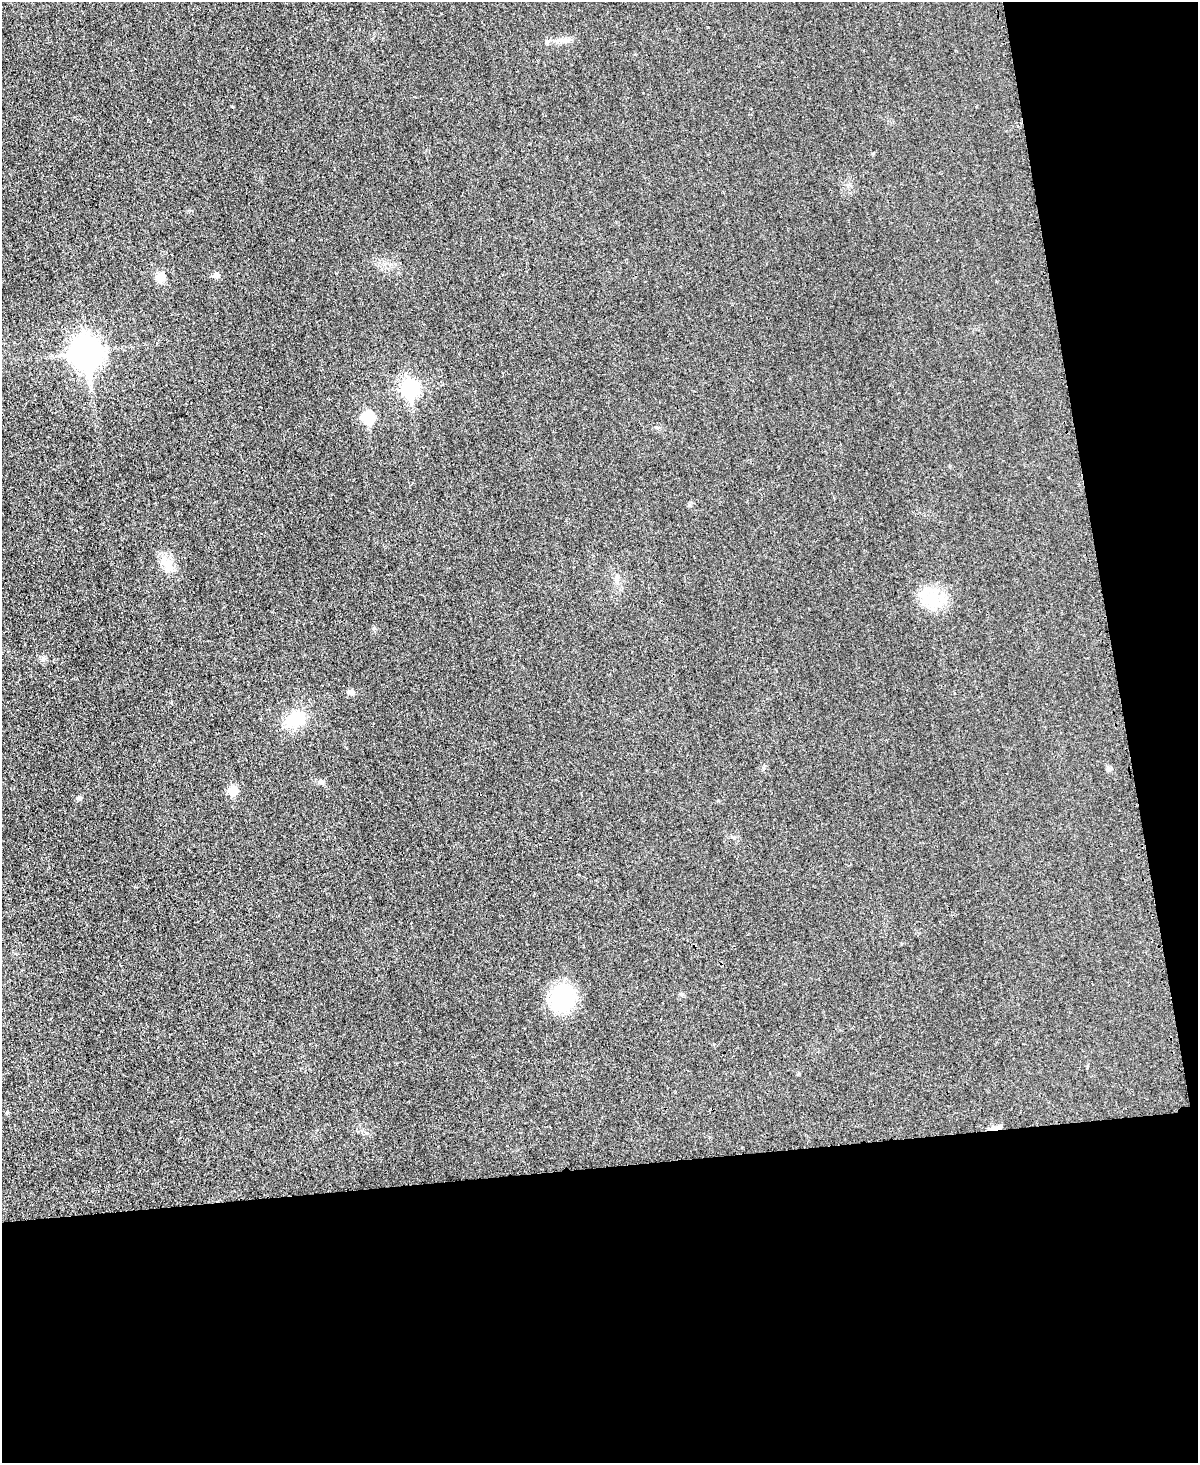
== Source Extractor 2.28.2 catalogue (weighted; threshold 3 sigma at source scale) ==
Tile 12 of 4 x 3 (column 4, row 3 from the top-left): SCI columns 3606-4801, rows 255-1715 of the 4803 x 4779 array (HDU 1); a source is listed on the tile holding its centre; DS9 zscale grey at full resolution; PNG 1200 x 1465 px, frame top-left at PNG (2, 2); no overlay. Shown black and unused: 27% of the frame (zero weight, under 3 of 4 exposures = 1% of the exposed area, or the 3 px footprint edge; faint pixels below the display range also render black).
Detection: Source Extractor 2.28.2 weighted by HDU 2 'WHT'; one run over the whole footprint, this tile lists its part. Background 0.0344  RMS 0.0066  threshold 0.0296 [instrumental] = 3 sigma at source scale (4.5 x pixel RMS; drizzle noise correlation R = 1.50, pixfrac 1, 0.05/0.05 arcsec/px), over >= 5 px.
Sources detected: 17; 1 cosmic-ray / hot-pixel residue — not listed; the other 16 listed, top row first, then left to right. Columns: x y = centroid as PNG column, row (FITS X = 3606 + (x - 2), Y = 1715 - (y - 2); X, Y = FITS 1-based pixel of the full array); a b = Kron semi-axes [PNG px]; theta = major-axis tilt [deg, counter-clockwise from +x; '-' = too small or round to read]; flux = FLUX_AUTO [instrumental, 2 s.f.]
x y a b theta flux
563 40 9 4 9 2.7
216 275 6 6 - 3.8
161 277 12 10 74 5.6
87 353 12 10 -81 790
410 389 8 7 - 170
368 418 7 6 - 41
168 564 15 14 - 8.2
617 578 8 5 -80 1.9
931 600 20 19 - 19
43 659 6 6 - 1.5
351 692 8 7 - 2
296 719 23 15 30 23
321 782 9 5 7 1.8
233 790 6 6 - 22
79 799 5 5 - 2
562 998 24 20 -89 52
Unlisted compact peaks at least as high as the median listed source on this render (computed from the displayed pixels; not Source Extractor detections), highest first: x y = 374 628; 873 153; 689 505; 734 838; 763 768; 1108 768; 708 27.